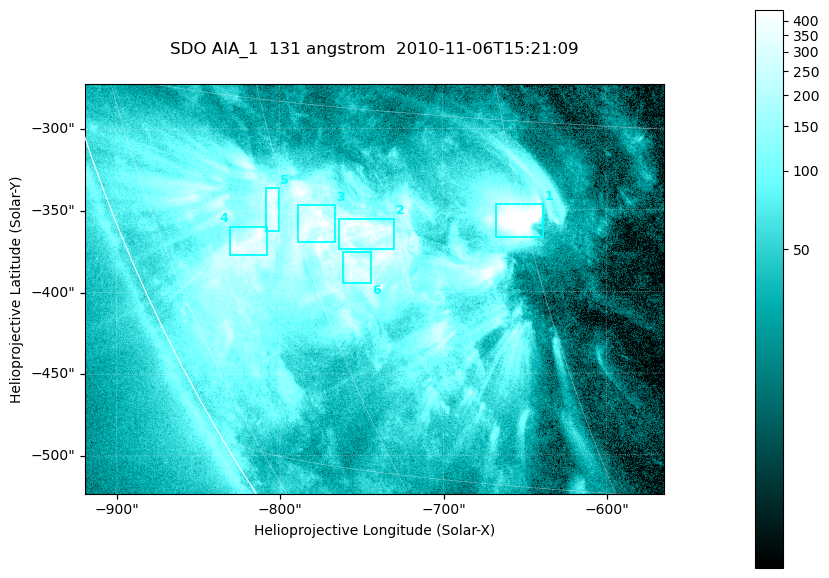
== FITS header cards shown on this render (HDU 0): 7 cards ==
TELESCOP= 'SDO     '           /
INSTRUME= 'AIA_1   '           /
WAVELNTH=                  131 /
WAVEUNIT= 'angstrom'           /
DATE-OBS= '2010-11-06T15:21:09.62' /
CTYPE1  = 'HPLN-TAN'           /
CTYPE2  = 'HPLT-TAN'           /

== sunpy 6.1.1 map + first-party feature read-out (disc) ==
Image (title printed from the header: SDO AIA_1  131 angstrom  2010-11-06T15:21:09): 590 x 417 px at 0.601 arcsec/px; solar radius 968 arcsec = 1612 px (partial field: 2.7% of the solar disc is inside the frame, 89% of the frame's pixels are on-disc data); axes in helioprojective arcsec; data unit not stated in the header (colour bar unlabelled)
Pointing: header CRPIX1/2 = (2045.07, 2040.72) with CRVAL1/2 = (0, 0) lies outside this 590 x 417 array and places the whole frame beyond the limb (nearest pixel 1.35 R_sun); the SolarSoft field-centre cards XCEN/YCEN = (-741.7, -398.2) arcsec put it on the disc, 766 arcsec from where CRPIX/CRVAL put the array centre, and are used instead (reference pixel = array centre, CRVAL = XCEN/YCEN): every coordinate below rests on XCEN/YCEN
Orientation: roll -0.139 deg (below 1 deg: not rotated)
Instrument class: DISC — disc imager (sunpy class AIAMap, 131 A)
Bright regions (active regions / flare kernels): reference = the on-disc median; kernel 5 px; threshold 5 sigma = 258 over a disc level ~52.1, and >= 1.15x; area >= 246 px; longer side >= 5 px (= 3 arcsec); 6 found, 6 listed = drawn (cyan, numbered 1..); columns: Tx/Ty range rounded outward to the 2 arcsec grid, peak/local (2 s.f.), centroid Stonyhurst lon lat
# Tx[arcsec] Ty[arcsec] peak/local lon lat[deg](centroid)
1 -668..-638 -368..-346 17 -45 -19
2 -764..-728 -374..-354 9.2 -55 -20
3 -790..-766 -370..-346 8.8 -58 -20
4 -832..-808 -378..-360 8.7 -64 -21
5 -810..-800 -362..-336 7.5 -61 -19
6 -762..-744 -394..-374 7.3 -56 -21
Off-limb structures (1.02-1.3 R_sun): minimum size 123 px: none found